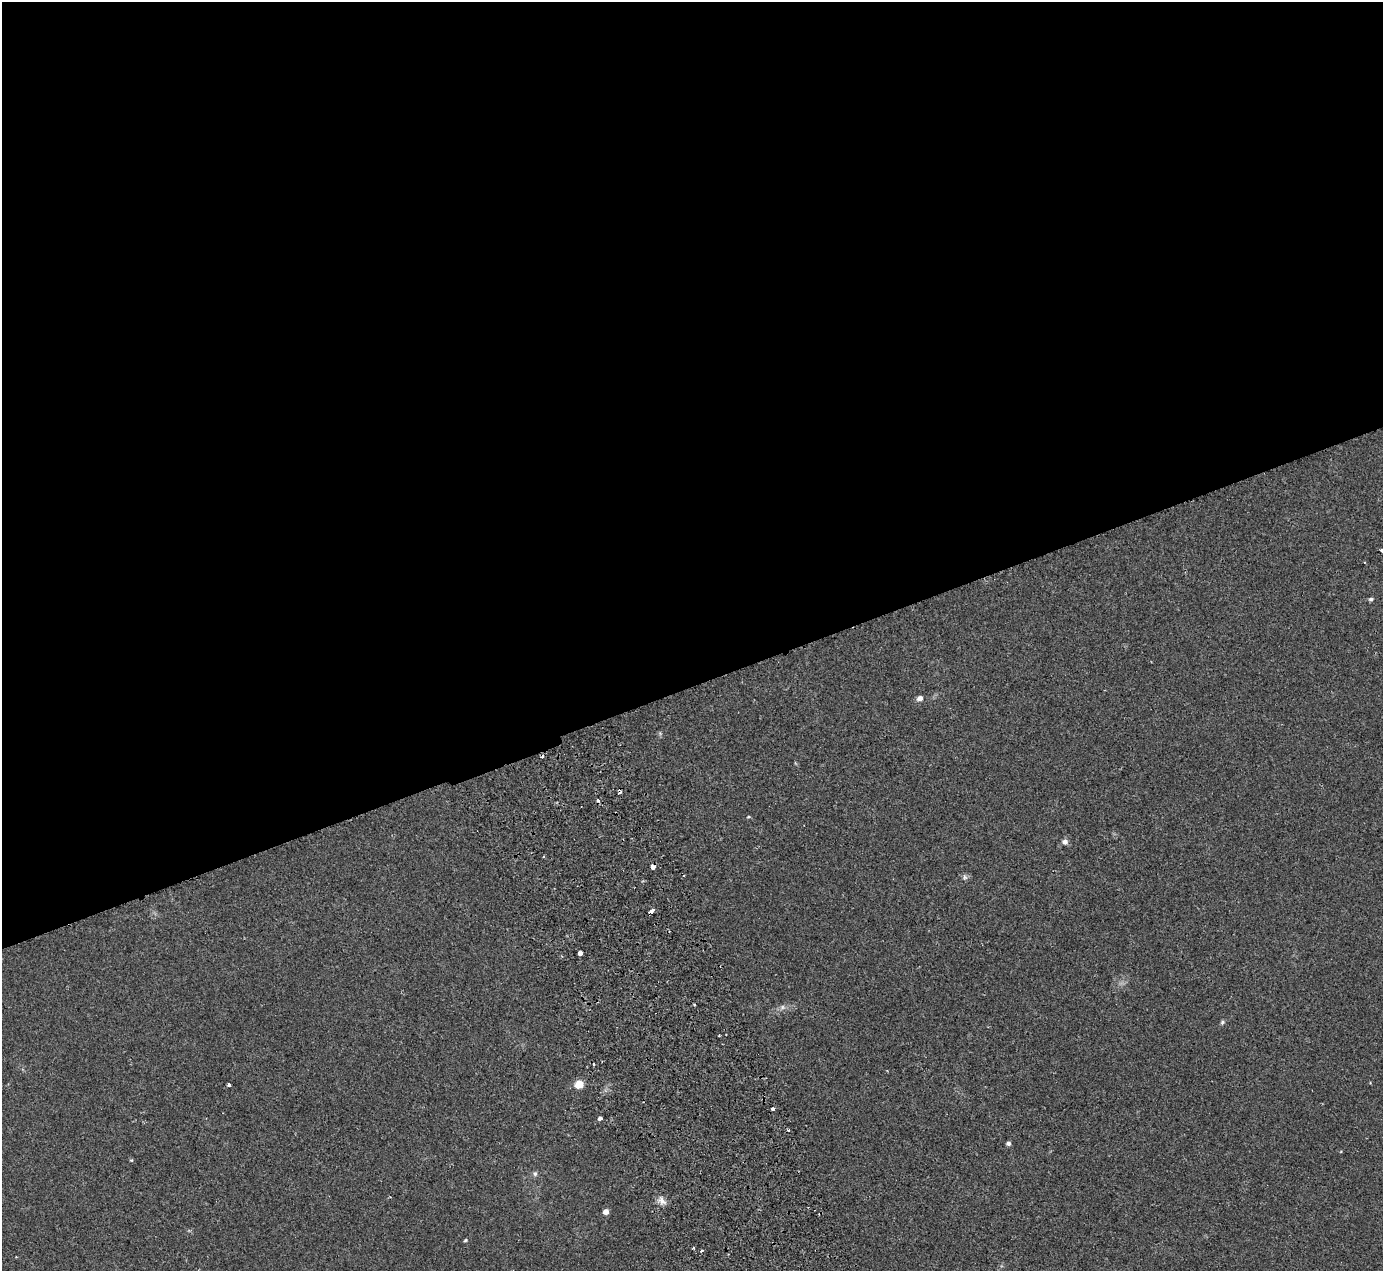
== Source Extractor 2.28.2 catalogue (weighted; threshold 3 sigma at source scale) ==
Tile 2 of 4 x 4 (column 2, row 1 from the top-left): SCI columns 1439-2819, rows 4116-5384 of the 5637 x 5567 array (HDU 1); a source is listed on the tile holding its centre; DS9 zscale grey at full resolution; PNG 1385 x 1273 px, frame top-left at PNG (2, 2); no overlay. Shown black and unused: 54% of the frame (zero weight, under 2 of 3 exposures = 3% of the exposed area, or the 3 px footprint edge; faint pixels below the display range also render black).
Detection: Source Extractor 2.28.2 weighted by HDU 2 'WHT'; one run over the whole footprint, this tile lists its part. Background 0.0185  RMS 0.0063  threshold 0.0286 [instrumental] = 3 sigma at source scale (4.5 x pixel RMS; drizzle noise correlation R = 1.50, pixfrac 1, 0.05/0.05 arcsec/px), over >= 5 px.
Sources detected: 28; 1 too faint to see at this stretch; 3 cosmic-ray / hot-pixel residue — not listed; the other 24 listed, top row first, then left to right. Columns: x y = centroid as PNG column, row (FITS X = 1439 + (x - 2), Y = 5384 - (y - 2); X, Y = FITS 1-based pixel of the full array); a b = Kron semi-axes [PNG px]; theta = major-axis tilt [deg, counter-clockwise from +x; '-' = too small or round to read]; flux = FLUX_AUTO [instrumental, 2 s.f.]
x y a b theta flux
1382 550 3 3 - 1.9
1371 599 6 5 - 1.2
920 698 7 5 25 2.7
660 733 5 5 - 0.84
598 800 4 3 - 3
748 817 5 3 - 0.64
1065 842 7 6 - 2.3
544 856 3 2 - 0.78
653 867 4 4 - 9
965 877 9 6 -78 1.5
652 910 5 3 - 13
580 953 4 3 - 8.9
1222 1022 6 5 - 1.1
579 1084 6 6 - 11
229 1085 3 3 - 2
773 1108 3 3 - 2.5
600 1119 4 3 - 23
788 1130 3 3 - 1.6
1008 1143 4 4 - 1.8
535 1174 7 6 - 1.5
662 1201 12 7 -58 3.6
606 1212 5 4 - 4
465 1240 5 4 - 0.72
702 1251 3 3 - 1.9
Overlapping masked pixels (flux is a lower limit): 1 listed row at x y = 653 867
Isophote crosses this tile's border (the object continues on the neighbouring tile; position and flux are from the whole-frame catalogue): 1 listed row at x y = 1382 550